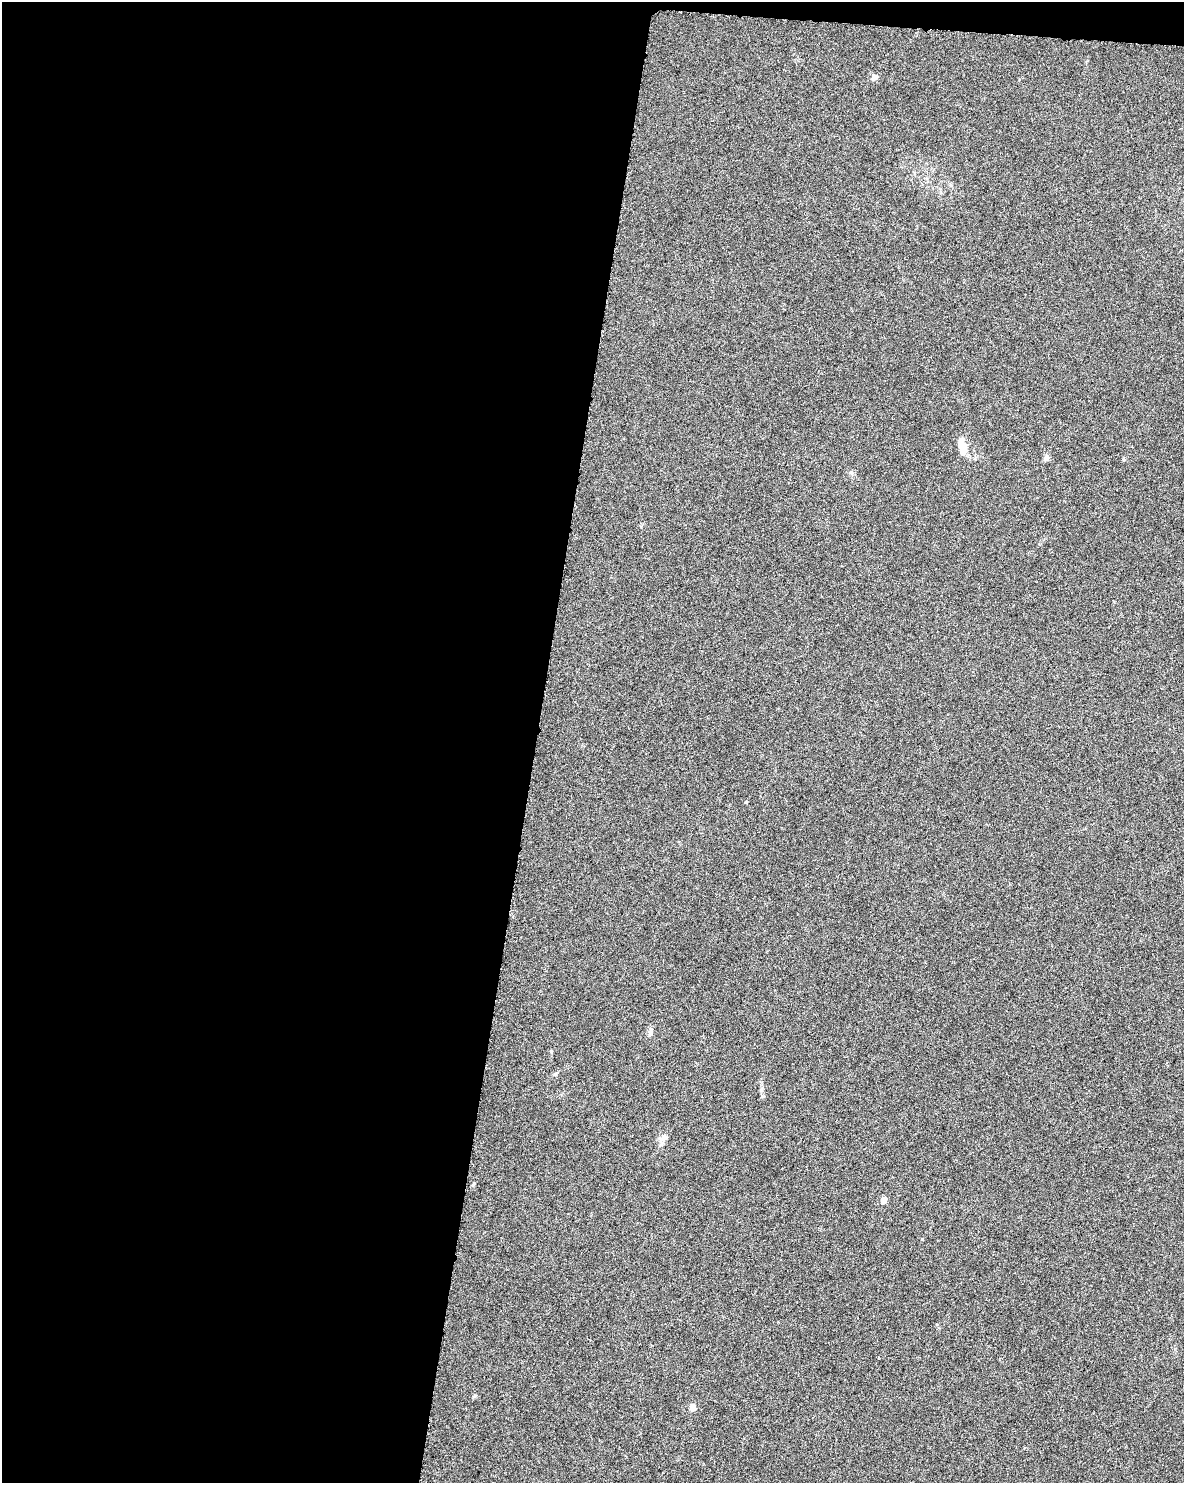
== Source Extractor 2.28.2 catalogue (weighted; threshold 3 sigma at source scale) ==
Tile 1 of 4 x 3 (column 1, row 1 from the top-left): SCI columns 2-1183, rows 3192-4672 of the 4740 x 4960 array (HDU 1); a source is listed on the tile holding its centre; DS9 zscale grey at full resolution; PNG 1186 x 1485 px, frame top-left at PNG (2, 2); no overlay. Shown black and unused: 46% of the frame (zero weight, under 3 of 6 exposures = <1% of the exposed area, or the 3 px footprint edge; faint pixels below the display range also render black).
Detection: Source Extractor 2.28.2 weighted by HDU 2 'WHT'; one run over the whole footprint, this tile lists its part. Background 0.0175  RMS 0.0035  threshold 0.0143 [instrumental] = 3 sigma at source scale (4.09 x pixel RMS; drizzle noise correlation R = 1.36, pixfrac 0.8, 0.0396/0.0396 arcsec/px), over >= 5 px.
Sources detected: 12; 1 inside a brighter object's white glare — not listed; the other 11 listed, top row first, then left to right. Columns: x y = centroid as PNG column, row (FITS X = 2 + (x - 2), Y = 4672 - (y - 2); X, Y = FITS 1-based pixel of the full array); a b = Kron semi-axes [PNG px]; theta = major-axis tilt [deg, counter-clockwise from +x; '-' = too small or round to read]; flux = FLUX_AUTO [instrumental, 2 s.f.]
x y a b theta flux
874 77 5 5 - 2.9
961 444 16 9 84 2.8
1046 458 6 5 - 1.4
851 472 7 4 -2 0.55
746 802 4 3 - 0.31
650 1032 14 6 76 1.2
664 1138 10 8 26 1.5
473 1184 6 4 46 0.4
884 1200 9 7 61 1.3
474 1396 6 4 70 0.4
693 1407 9 7 -87 1.5
Unlisted compact peaks at least as high as the median listed source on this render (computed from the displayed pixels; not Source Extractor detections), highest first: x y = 922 1239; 551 1051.